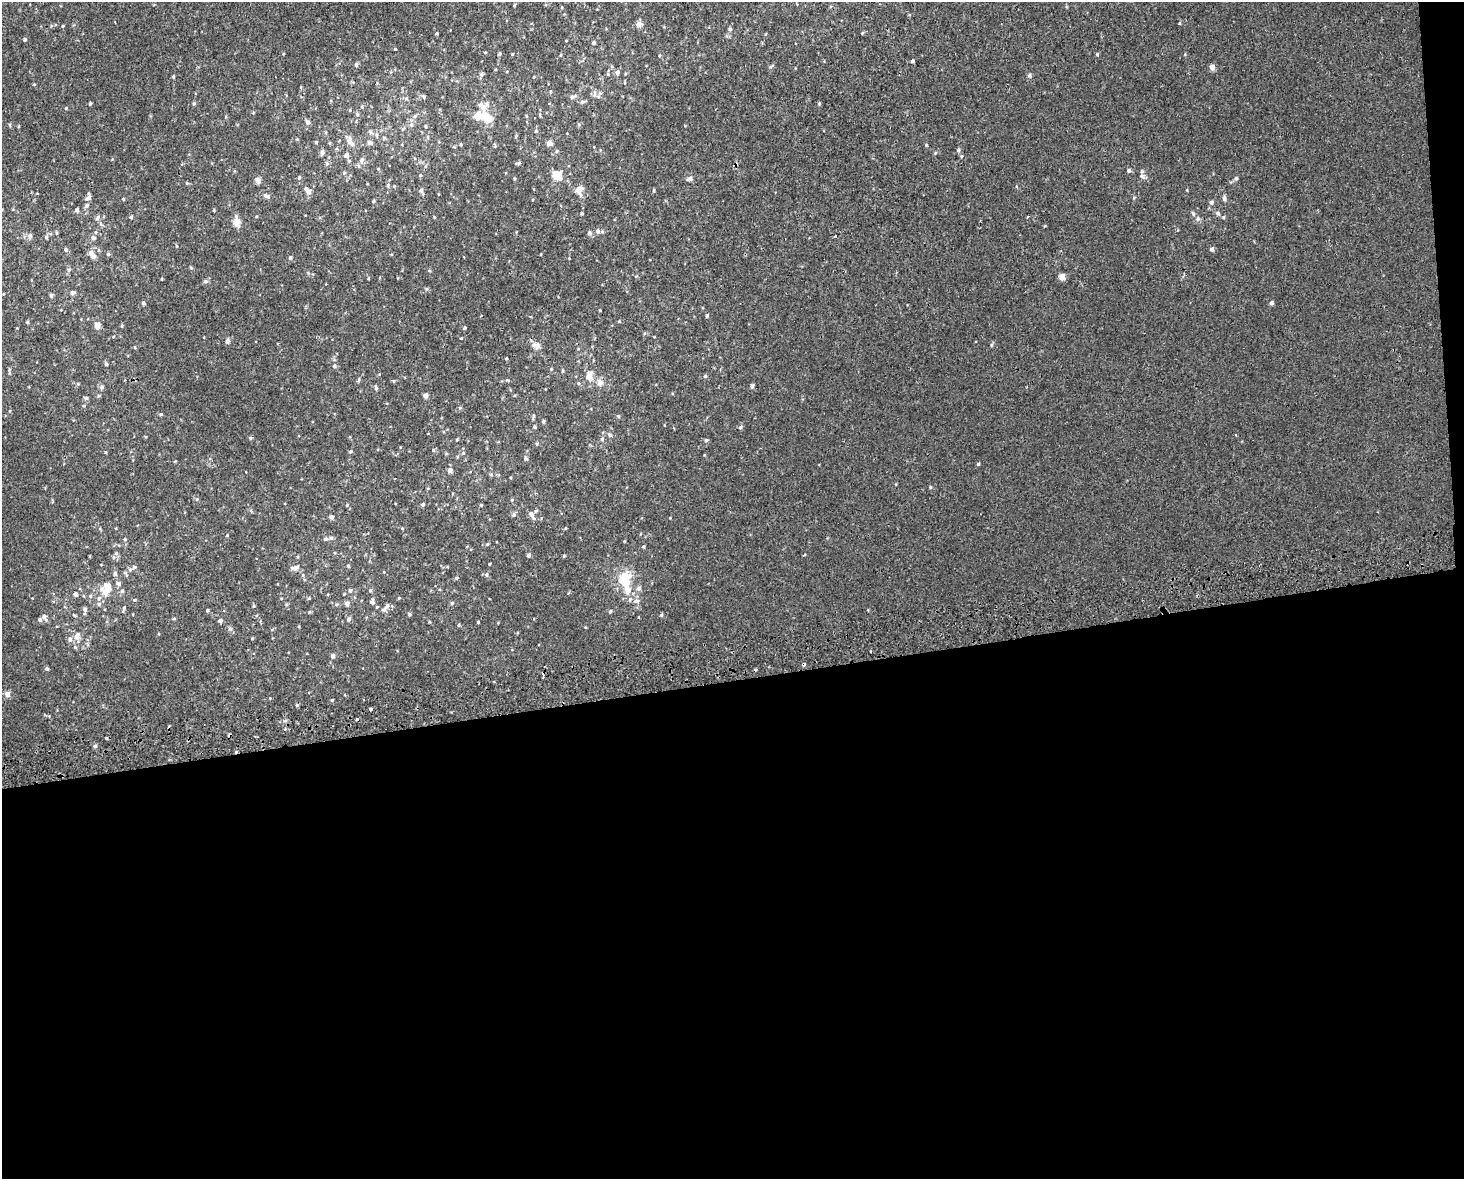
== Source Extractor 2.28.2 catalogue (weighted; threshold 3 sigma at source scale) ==
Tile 12 of 3 x 4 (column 3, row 4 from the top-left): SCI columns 2945-4406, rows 42-1218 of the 4470 x 4790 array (HDU 1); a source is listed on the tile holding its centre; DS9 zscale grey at full resolution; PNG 1466 x 1181 px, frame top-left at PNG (2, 2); no overlay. Shown black and unused: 43% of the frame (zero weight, under 2 of 3 exposures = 2% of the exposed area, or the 3 px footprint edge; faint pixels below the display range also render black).
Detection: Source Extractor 2.28.2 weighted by HDU 2 'WHT'; one run over the whole footprint, this tile lists its part. Background 3.92e-04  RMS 0.0028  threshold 0.0127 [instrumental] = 3 sigma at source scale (4.5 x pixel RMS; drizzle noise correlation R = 1.50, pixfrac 1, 0.0396/0.0396 arcsec/px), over >= 5 px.
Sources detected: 237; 1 inside a brighter object's white glare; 6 cosmic-ray / hot-pixel residue — not listed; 11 inside a brighter listed object's ellipse — not listed separately; the other 219 listed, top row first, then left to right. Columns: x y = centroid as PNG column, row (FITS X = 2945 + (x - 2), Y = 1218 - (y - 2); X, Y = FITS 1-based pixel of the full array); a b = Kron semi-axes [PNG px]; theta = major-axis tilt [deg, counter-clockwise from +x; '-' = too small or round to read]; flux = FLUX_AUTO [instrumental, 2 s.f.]
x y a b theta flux
514 5 3 3 - 0.28
1179 23 4 3 - 0.25
639 24 8 7 - 1.3
63 26 4 3 - 0.25
730 29 5 5 - 0.57
436 33 4 3 - 0.26
862 33 5 3 - 0.24
25 40 4 4 - 0.39
593 43 4 4 - 0.36
395 49 3 3 - 0.23
499 54 4 4 - 0.36
1097 54 4 3 - 0.45
659 56 4 3 - 0.22
912 61 3 3 - 1.9
356 65 6 5 - 0.5
1212 67 5 4 - 1.7
617 72 6 5 - 0.82
481 75 6 5 - 0.52
1029 75 7 5 90 0.48
173 76 5 4 - 0.27
34 84 4 4 - 0.21
550 92 5 3 - 0.28
594 94 12 4 86 0.8
424 97 6 5 - 0.46
573 97 11 4 26 0.59
582 102 5 5 - 0.54
90 103 4 3 - 0.4
194 103 5 4 - 0.35
819 104 5 4 - 0.29
483 106 13 13 - 2.6
66 108 4 3 - 0.25
357 114 7 4 -46 0.39
415 116 6 4 71 0.45
487 117 11 8 -33 4.9
308 122 6 5 - 0.8
10 125 5 3 - 0.27
411 125 6 5 - 0.61
426 126 6 3 -72 0.32
536 131 5 4 - 0.38
370 132 7 5 -37 0.61
377 135 6 5 - 0.6
516 137 6 3 71 0.32
349 140 11 7 84 1.6
316 142 4 4 - 0.29
370 142 8 6 -14 0.67
549 143 7 6 - 1.1
461 144 4 3 - 0.34
926 145 4 4 - 0.26
958 150 5 5 - 0.46
557 151 5 4 - 0.36
322 152 7 5 75 0.78
935 153 5 3 - 0.25
346 155 7 6 - 0.92
362 160 8 6 70 0.88
518 163 7 4 0 0.41
326 164 6 4 71 0.39
1129 170 5 5 - 0.54
420 175 4 4 - 0.3
557 175 5 5 - 11
1142 177 10 5 -41 0.77
299 178 6 4 69 0.36
1236 178 6 5 - 0.49
690 179 7 6 - 0.86
258 180 6 6 - 1.3
187 183 4 4 - 0.27
388 185 5 4 - 0.38
394 186 4 3 - 0.22
580 189 10 7 44 1.7
421 190 6 5 - 0.66
654 190 5 3 - 0.29
308 192 8 7 - 0.96
266 196 10 6 -28 0.86
88 198 9 5 43 0.87
1224 198 6 4 77 0.8
123 199 4 3 - 0.25
374 201 4 4 - 0.31
1211 202 5 5 - 0.63
86 206 7 5 47 0.68
77 210 5 4 - 0.55
214 210 4 2 - 0.23
1218 213 7 6 - 0.74
582 214 3 3 - 0.38
1193 214 6 5 - 0.45
131 217 4 4 - 0.43
97 218 8 5 69 0.63
1198 219 6 6 - 0.75
237 221 10 7 -84 2.3
598 231 7 6 - 0.99
589 233 7 6 - 0.62
30 236 7 6 - 0.85
835 236 3 3 - 0.7
46 237 5 5 - 0.4
93 238 7 6 - 0.8
1212 249 5 5 - 0.69
66 250 6 4 -76 0.47
108 254 5 5 - 0.39
93 256 8 8 - 0.94
290 258 5 5 - 0.47
69 270 6 5 - 0.54
1062 277 5 4 - 2.9
162 279 4 3 - 0.21
205 281 7 5 20 0.53
73 293 6 5 - 0.71
51 295 5 4 - 0.53
143 303 4 4 - 0.59
1271 303 5 4 - 0.64
707 316 5 4 - 0.39
619 321 4 4 - 0.26
27 322 4 4 - 0.3
97 325 8 6 -90 1.7
122 326 5 3 - 0.24
464 328 4 4 - 0.31
461 338 3 3 - 0.18
227 341 6 5 - 0.91
536 345 11 7 -7 1.6
991 345 6 3 71 0.32
135 347 4 3 - 0.23
506 358 5 3 - 0.24
106 364 4 4 - 0.37
334 366 5 4 - 0.47
563 371 6 3 90 0.33
589 376 12 8 78 2.7
705 376 5 5 - 0.35
359 380 7 4 90 0.37
393 381 5 3 - 0.24
578 383 5 3 - 0.29
600 383 9 8 - 1.6
752 386 5 4 - 0.73
101 387 5 5 - 0.64
376 388 8 3 -65 0.36
425 396 5 4 - 1.3
86 398 6 5 - 0.46
161 414 4 4 - 0.32
618 416 5 4 - 0.31
533 417 8 3 76 0.38
543 421 5 4 - 0.37
534 427 4 4 - 0.47
741 427 6 4 44 0.5
250 438 5 4 - 0.35
602 439 5 5 - 0.41
457 440 5 3 - 0.24
706 440 5 4 - 0.37
537 444 5 4 - 0.37
433 450 5 4 - 0.28
350 451 4 4 - 0.43
105 452 4 3 - 0.25
463 453 5 3 - 0.28
526 458 7 4 -46 0.37
175 461 4 3 - 0.19
978 464 4 4 - 0.31
450 471 5 4 - 1.4
491 475 5 5 - 0.41
930 487 5 3 - 0.27
197 499 5 5 - 0.38
423 504 5 4 - 0.48
347 505 4 3 - 0.21
481 505 3 3 - 0.31
531 514 9 7 -59 1.1
514 515 6 5 - 0.54
332 517 5 5 - 0.64
565 528 4 3 - 0.22
227 535 4 3 - 0.22
125 539 5 4 - 0.36
325 539 8 4 1 0.6
487 544 4 4 - 0.28
643 546 5 4 - 0.32
116 553 6 6 - 0.6
529 555 6 5 - 0.53
564 556 4 4 - 0.28
348 566 4 3 - 0.3
295 568 8 5 16 1.3
130 569 7 6 - 0.71
115 573 6 5 - 0.52
486 574 5 5 - 0.67
456 578 5 4 - 0.32
624 580 13 10 34 6.3
118 583 7 6 - 0.75
107 588 16 9 75 4.4
639 588 6 5 - 0.81
350 590 5 5 - 0.52
370 590 5 4 - 0.33
122 591 6 5 - 0.62
76 594 5 4 - 0.72
90 596 5 5 - 0.4
309 598 4 3 - 0.27
134 600 5 4 - 0.38
636 601 10 5 11 0.88
372 602 6 5 - 0.87
347 603 5 5 - 1.1
452 603 5 4 - 0.37
99 604 6 5 - 0.51
254 606 4 4 - 0.29
387 606 9 5 56 0.72
85 609 6 5 - 0.57
124 609 10 4 74 0.43
207 610 4 4 - 0.41
610 611 5 4 - 0.45
410 614 4 4 - 0.38
74 615 5 3 - 0.33
661 615 5 4 - 0.35
44 616 11 5 -61 0.91
349 619 6 5 - 0.71
40 620 5 4 - 0.58
220 621 6 6 - 0.46
478 622 3 3 - 0.27
459 625 4 4 - 0.31
585 627 4 3 - 0.23
230 629 7 5 -73 0.61
77 636 11 8 74 1.7
252 638 4 3 - 0.23
333 656 5 5 - 0.77
804 664 3 3 - 2.4
46 668 4 4 - 0.46
7 694 5 5 - 1.5
332 700 4 4 - 0.27
297 705 5 4 - 0.35
370 709 3 3 - 2.3
357 719 4 3 - 2.1
95 746 4 4 - 0.65
Overlapping masked pixels (flux is a lower limit): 1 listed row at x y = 804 664
Unlisted compact peaks at least as high as the median listed source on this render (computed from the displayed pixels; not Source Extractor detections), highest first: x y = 106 738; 610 435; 489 564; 399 598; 1134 198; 961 156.